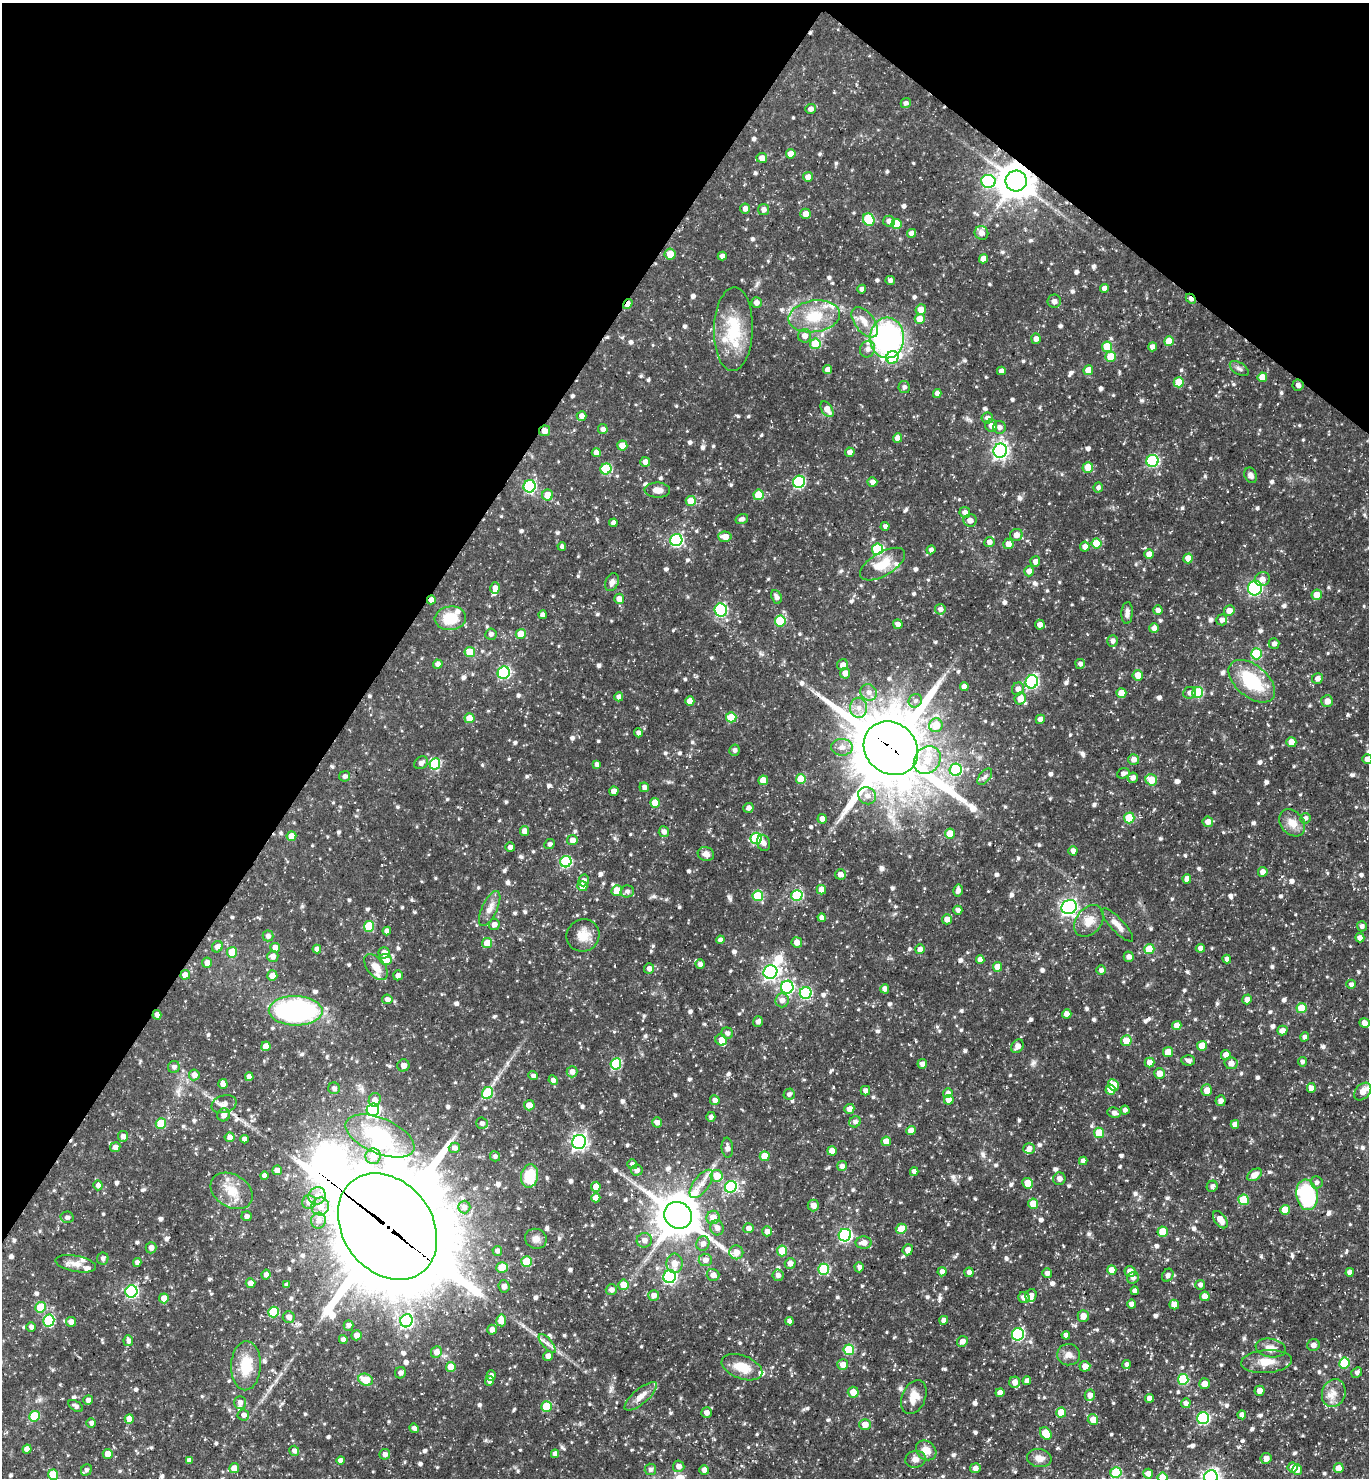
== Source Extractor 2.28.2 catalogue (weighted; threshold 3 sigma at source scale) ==
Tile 2 of 4 x 4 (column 2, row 1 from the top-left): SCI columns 1660-3026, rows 4431-5906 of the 5913 x 5908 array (HDU 1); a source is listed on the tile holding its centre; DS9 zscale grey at full resolution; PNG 1371 x 1480 px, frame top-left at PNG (2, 3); each listed source drawn as its Kron ellipse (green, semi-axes under 4 px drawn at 4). Shown black and unused: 31% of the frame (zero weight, under 3 of 5 exposures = <1% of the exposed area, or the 3 px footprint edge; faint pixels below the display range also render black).
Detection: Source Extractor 2.28.2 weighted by HDU 2 'WHT'; one run over the whole footprint, this tile lists its part. Background 0.0804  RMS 0.0049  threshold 0.0221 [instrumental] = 3 sigma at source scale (4.5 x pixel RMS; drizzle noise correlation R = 1.50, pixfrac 1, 0.05/0.05 arcsec/px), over >= 5 px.
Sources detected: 933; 3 inside a brighter object's white glare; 1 cosmic-ray / hot-pixel residue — neither listed nor drawn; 18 inside a brighter listed object's ellipse — not listed separately; of the other 911, all 500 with FLUX_AUTO >= 1.46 (the completeness limit of this list) listed and drawn (411 fainter detections not listed), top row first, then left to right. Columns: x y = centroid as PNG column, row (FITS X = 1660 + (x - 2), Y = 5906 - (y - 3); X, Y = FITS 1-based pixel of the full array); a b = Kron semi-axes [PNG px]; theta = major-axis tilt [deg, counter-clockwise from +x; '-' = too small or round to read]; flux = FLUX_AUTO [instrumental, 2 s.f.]
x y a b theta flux
906 103 5 4 - 1.7
810 109 5 4 - 2
791 154 5 4 - 5.4
762 158 5 5 - 3
808 177 5 5 - 2.8
988 181 7 6 - 48
1016 181 10 10 - 960
745 209 5 4 - 2.4
763 210 5 5 - 2.2
805 214 5 5 - 3.8
869 220 6 5 - 23
889 221 6 5 - 2.4
896 224 5 5 - 8.9
911 233 4 4 - 3.1
981 233 7 6 - 2.8
670 254 5 5 - 6.5
722 256 4 4 - 2
983 259 4 4 - 3.9
890 280 5 4 - 1.9
1105 288 4 4 - 2.6
862 289 4 4 - 1.7
1191 299 6 3 -44 3.3
1054 301 7 6 - 2.3
756 302 5 5 - 2.4
628 304 5 4 - 3.9
921 309 5 5 - 4.8
814 316 26 15 9 17
920 319 5 5 - 6.8
865 322 17 10 -53 5.9
733 329 42 19 88 23
805 336 7 6 - 2.7
887 338 20 17 -90 100
1036 339 5 5 - 2.5
1169 341 5 5 - 8.5
815 344 5 5 - 14
1107 347 5 5 - 11
1152 347 4 4 - 2.5
868 349 8 7 - 2.8
892 357 6 6 - 9.6
1111 357 5 5 - 10
1239 369 10 5 -32 1.5
828 370 4 4 - 3.3
1088 370 5 5 - 5.6
1001 371 4 4 - 2
1262 377 5 5 - 6.2
1179 382 5 5 - 9.6
1298 385 5 5 - 1.8
904 387 6 6 - 1.5
937 393 4 4 - 2.3
827 409 9 5 -55 4
582 416 5 4 - 2.7
987 418 6 5 - 2.8
991 425 6 6 - 3.1
999 427 6 6 - 2.1
603 429 5 5 - 1.9
545 431 5 5 - 3.3
897 438 5 4 - 2.9
622 446 5 5 - 5.9
1000 451 7 6 - 140
596 452 4 4 - 2.9
850 452 5 4 - 2.2
1152 461 6 6 - 49
645 462 5 5 - 2.9
1088 467 5 5 - 7.2
606 469 5 5 - 29
1251 475 8 6 -67 1.9
799 482 6 6 - 49
872 482 5 4 - 2.4
530 486 6 6 - 48
1098 488 5 4 - 1.5
657 490 13 7 -1 3.7
548 495 5 5 - 6.4
759 495 5 5 - 12
691 501 5 5 - 8.4
965 512 5 5 - 2.3
742 519 6 5 - 1.5
970 520 7 6 - 2.7
613 523 4 4 - 2.5
885 526 4 4 - 1.5
1016 535 6 6 - 2.9
725 537 6 5 - 4.7
676 540 6 6 - 58
989 542 5 5 - 2.3
1096 543 5 5 - 11
1008 544 5 5 - 3.3
562 546 4 4 - 1.5
1085 547 5 5 - 2.5
877 549 5 5 - 29
931 550 4 4 - 1.5
1149 554 5 4 - 3.7
1188 558 5 5 - 6.1
1035 562 5 5 - 2.5
883 564 25 11 30 10
1029 571 5 5 - 3
1262 579 7 7 - 2.8
612 582 9 6 68 2.1
495 588 6 5 - 3.1
1255 588 7 7 - 64
1317 595 5 5 - 6
776 597 7 5 -66 1.7
619 599 5 5 - 3.2
431 600 4 4 - 2.7
940 609 5 5 - 2.2
721 610 7 6 - 48
1158 610 5 4 - 2.4
1229 611 5 5 - 3.5
1127 613 11 5 86 2.3
543 615 4 4 - 2.1
450 618 16 12 6 13
1222 620 5 5 - 2.4
780 621 5 5 - 22
898 624 5 4 - 2.3
1040 625 5 5 - 2.5
1154 628 5 5 - 2.5
491 634 5 5 - 1.8
521 634 5 5 - 7.7
1113 641 6 5 - 1.9
1274 644 5 5 - 1.7
470 652 5 5 - 9.3
1256 654 5 5 - 27
438 664 5 4 - 2
1080 664 5 5 - 1.7
843 665 5 5 - 2.9
504 673 6 6 - 47
845 673 5 5 - 3.7
1138 675 5 5 - 5.1
1318 678 6 5 - 2.2
1252 681 27 16 -40 27
1032 682 7 6 - 64
964 687 4 4 - 3
1018 689 6 6 - 2.5
869 692 8 7 - 2.7
1198 692 5 5 - 27
1121 693 5 5 - 6.2
1189 693 6 6 - 1.9
619 697 4 4 - 2.3
1020 699 6 5 - 4.7
690 701 5 4 - 4.6
915 701 7 6 - 1.7
1327 701 6 6 - 3.2
859 708 10 8 88 3.9
731 717 5 5 - 12
470 718 5 5 - 7.4
1040 719 5 4 - 2.9
936 725 7 6 - 9.2
638 733 4 4 - 2
1291 742 5 5 - 4.4
842 747 11 8 -2 3.2
891 748 29 25 -42 4300
734 750 6 5 - 1.7
1134 759 5 5 - 3
1367 759 5 5 - 2.8
927 760 15 12 53 11
421 763 7 6 - 2
435 764 5 5 - 26
597 764 4 4 - 1.6
956 770 6 6 - 36
1123 773 6 5 - 1.5
345 776 5 5 - 1.7
985 777 9 5 51 1.5
1133 778 5 5 - 2.2
801 779 5 5 - 9.3
763 780 5 4 - 5.9
1151 780 6 5 - 8
644 787 5 5 - 1.7
614 791 4 4 - 3.9
867 796 9 8 - 3.2
655 803 5 5 - 8.6
748 808 5 5 - 1.9
1129 818 5 5 - 15
1305 818 5 5 - 1.5
822 819 5 4 - 2.8
1208 822 5 5 - 3.2
1292 823 15 11 -49 5.5
525 831 5 4 - 4
664 832 5 5 - 2.1
950 834 5 5 - 7.4
291 836 5 5 - 6.7
756 838 5 5 - 34
572 840 5 5 - 2.9
763 843 8 6 -73 1.8
550 844 5 4 - 1.5
510 847 5 4 - 1.6
1073 851 4 4 - 2.4
706 854 8 7 - 2.8
566 862 6 5 - 37
1263 872 5 5 - 2.6
840 874 5 5 - 3
1187 879 5 4 - 2.6
584 880 6 5 - 2
582 886 5 5 - 4.5
821 890 5 4 - 4.3
958 890 6 5 - 1.9
617 891 5 5 - 7.4
627 891 7 6 - 1.7
797 895 5 5 - 32
758 896 5 5 - 18
1069 907 8 7 - 140
490 908 19 7 64 4.2
958 910 4 4 - 1.5
822 918 4 4 - 2.5
947 919 5 5 - 3.1
1089 921 17 12 51 6.4
494 924 6 5 - 2.3
1117 925 22 6 -47 3.9
369 926 5 5 - 19
1362 926 5 5 - 1.5
387 931 4 4 - 2.4
583 935 17 16 - 7.3
268 936 5 5 - 1.8
1360 938 4 4 - 2.3
720 940 4 4 - 2
797 942 5 5 - 3.6
487 943 5 5 - 8.3
217 947 6 5 - 2.7
275 948 5 5 - 3
1200 948 4 4 - 2.3
317 949 4 4 - 2.6
920 949 5 4 - 2.8
1149 949 5 5 - 11
232 952 5 5 - 11
384 953 6 5 - 3.1
273 956 5 5 - 2.6
1129 957 5 5 - 2
386 959 6 5 - 7.6
1227 959 4 4 - 1.9
980 960 4 4 - 2.7
207 963 5 5 - 2.6
700 964 4 4 - 2
376 967 15 8 -51 6.2
997 967 5 4 - 5
649 969 5 5 - 2.1
1101 970 5 5 - 1.5
770 972 7 6 - 120
185 975 5 4 - 4.1
398 975 5 4 - 2.3
272 976 5 5 - 3.3
1351 984 5 4 - 1.5
787 987 6 6 - 58
885 989 4 4 - 2.4
806 993 6 5 - 42
387 999 5 5 - 2.5
1247 999 5 4 - 2.8
782 1000 7 7 - 3.1
1302 1008 5 5 - 12
296 1011 27 14 -1 94
1067 1014 5 4 - 2.8
157 1015 5 4 - 2.2
758 1022 5 4 - 2
1364 1023 5 4 - 2.9
1177 1025 5 4 - 4.7
1282 1030 5 5 - 2.8
727 1033 6 5 - 1.7
1305 1037 4 4 - 1.8
721 1040 6 5 - 4.5
1126 1041 5 5 - 7.6
266 1046 5 4 - 4.9
1017 1046 7 5 57 2.7
1202 1046 5 5 - 8.9
1168 1052 5 5 - 5.2
1226 1055 5 5 - 3.4
1188 1060 7 5 -3 1.6
1302 1062 5 4 - 1.5
1150 1063 5 5 - 4.3
1231 1063 6 6 - 2.7
616 1064 5 5 - 29
922 1064 5 4 - 2.3
403 1065 6 6 - 2.6
174 1067 6 6 - 1.7
572 1072 6 5 - 2.8
1159 1073 5 5 - 4.2
194 1075 5 5 - 2.6
533 1076 5 4 - 1.6
249 1077 4 4 - 2.6
553 1080 5 4 - 2.2
223 1084 5 4 - 3.1
1113 1085 6 5 - 7.1
334 1088 6 5 - 1.8
1311 1088 5 4 - 3.5
1111 1090 5 5 - 4.6
1207 1090 6 5 - 4
865 1091 5 4 - 2.2
1363 1092 10 7 47 4.1
488 1093 6 5 - 26
948 1093 5 4 - 1.8
789 1094 5 5 - 1.5
375 1100 7 6 - 3.5
715 1100 5 5 - 2.7
949 1100 5 4 - 4.8
1220 1101 5 5 - 2.1
224 1104 13 8 17 3.3
529 1105 5 5 - 3.9
849 1109 5 5 - 3
373 1110 6 6 - 63
1125 1110 4 4 - 1.6
1114 1113 7 5 -10 1.7
224 1115 6 6 - 3.3
711 1117 5 4 - 1.6
657 1122 5 4 - 2.4
855 1122 6 5 - 1.9
161 1123 5 5 - 14
482 1123 6 5 - 1.7
1235 1124 4 4 - 2.7
911 1131 5 4 - 4.2
1099 1133 5 5 - 11
123 1136 5 5 - 2.5
380 1136 36 17 -23 32
229 1137 5 5 - 2.5
245 1139 4 4 - 2.3
886 1141 4 4 - 5.2
579 1142 7 6 - 140
115 1147 5 5 - 2.5
454 1148 5 5 - 2.1
727 1148 10 5 -85 2.1
1029 1148 6 5 - 2.2
832 1151 5 4 - 4.9
373 1156 8 7 - 6.5
495 1156 5 5 - 1.5
765 1156 5 5 - 8.6
1083 1161 4 4 - 2.1
632 1164 5 5 - 1.8
842 1166 5 5 - 2
277 1170 5 5 - 3.4
637 1170 6 5 - 2.1
914 1172 4 4 - 2.2
1254 1175 8 5 34 4.1
264 1176 4 4 - 2.2
530 1176 12 8 81 15
717 1176 6 6 - 8.6
1059 1179 6 6 - 2.2
1317 1182 6 6 - 1.6
1027 1183 5 5 - 7.5
701 1184 16 7 54 4.7
98 1185 5 4 - 2.4
1212 1186 6 5 - 1.6
596 1187 5 5 - 4.4
731 1187 6 5 - 43
232 1191 22 16 -31 10
1307 1195 15 10 -80 39
317 1196 9 8 - 3.9
596 1198 5 4 - 3.7
1243 1200 5 5 - 15
309 1202 7 7 - 3.8
1033 1204 5 5 - 6.6
813 1205 6 5 - 2.9
320 1206 9 8 - 4.7
464 1207 6 6 - 1.9
1285 1210 5 5 - 6.6
678 1215 14 13 - 1500
246 1216 5 5 - 1.6
67 1217 6 6 - 1.5
713 1217 7 6 - 4.6
1220 1220 10 5 -56 5.7
318 1221 8 7 - 2.6
387 1227 57 44 -53 9500
717 1228 7 6 - 2.8
749 1228 5 5 - 2.6
901 1229 5 5 - 7
767 1231 5 5 - 2.4
1163 1232 5 5 - 10
845 1235 6 6 - 72
536 1239 11 10 - 2.7
644 1240 7 7 - 2.6
703 1243 7 6 - 2.5
864 1243 8 6 3 3.4
151 1248 6 5 - 2
908 1250 5 5 - 2.8
497 1251 5 4 - 1.7
782 1251 5 5 - 13
736 1252 7 7 - 4.2
103 1259 6 5 - 1.5
705 1260 6 6 - 2.8
526 1261 5 5 - 16
137 1263 4 4 - 2.3
674 1263 10 8 86 4.6
790 1263 5 5 - 3
76 1264 20 8 -10 4.1
502 1267 6 5 - 8.7
859 1267 5 4 - 1.9
824 1269 5 5 - 33
1112 1270 5 4 - 5.2
942 1272 4 4 - 2.4
969 1272 4 4 - 1.8
1130 1272 5 5 - 3.7
1350 1272 4 4 - 2.8
1047 1273 5 5 - 2.3
266 1275 5 4 - 2.3
713 1275 6 6 - 2.9
778 1275 5 5 - 2.2
1168 1275 7 5 63 1.7
670 1277 6 6 - 74
1133 1278 6 5 - 1.6
251 1283 5 5 - 3.6
287 1285 4 4 - 1.6
623 1285 5 5 - 6.9
1200 1285 5 5 - 1.7
504 1286 6 5 - 2.2
611 1290 5 5 - 2.4
131 1291 6 6 - 62
1135 1291 4 4 - 1.7
654 1295 5 5 - 2.9
1031 1295 6 5 - 2.3
1205 1296 5 4 - 4.6
164 1298 5 5 - 4.8
1024 1298 6 5 - 3.1
1132 1304 4 4 - 2.7
1174 1304 5 4 - 5.1
41 1307 5 5 - 15
273 1312 5 5 - 23
1083 1316 6 5 - 3.2
289 1317 6 6 - 2.7
49 1320 6 5 - 35
501 1320 6 5 - 6
944 1320 4 4 - 2.1
406 1321 7 6 - 50
790 1321 4 4 - 2.5
71 1322 5 5 - 2.7
349 1325 5 5 - 1.7
31 1327 5 4 - 1.7
492 1330 5 4 - 2.8
1018 1334 6 6 - 54
356 1335 5 5 - 2.7
1066 1335 4 4 - 2.6
343 1339 4 4 - 1.7
128 1341 5 4 - 2
962 1341 6 5 - 2.6
547 1343 12 5 -49 2.1
1313 1345 6 5 - 2
1271 1348 15 9 -10 4.2
849 1350 5 5 - 24
436 1352 6 5 - 3.3
1069 1355 11 10 - 3.2
548 1356 5 4 - 2.5
1266 1362 25 11 4 7.4
1344 1363 5 5 - 23
1126 1364 4 4 - 1.5
843 1365 5 5 - 4.1
246 1366 24 15 87 14
1085 1366 5 5 - 3.4
451 1367 5 5 - 7.8
742 1367 21 11 -21 10
1357 1372 6 5 - 1.5
400 1373 6 5 - 1.8
491 1375 5 4 - 1.6
1183 1379 5 5 - 29
366 1380 7 6 - 9.1
490 1381 5 4 - 2.3
1027 1381 4 4 - 2.4
1015 1382 5 5 - 3.2
1204 1384 5 5 - 3.6
1260 1391 5 5 - 3
853 1392 5 5 - 5
1000 1393 4 4 - 3.3
1334 1393 14 11 72 4.9
1090 1395 5 5 - 2.5
641 1396 20 7 40 4.2
914 1397 18 11 67 6.6
1150 1398 4 4 - 2.9
88 1400 5 4 - 2.2
240 1402 6 6 - 2.1
1186 1403 5 5 - 2.1
76 1406 8 5 -32 1.5
547 1407 5 5 - 18
1061 1412 5 5 - 9.8
706 1413 5 5 - 2.4
243 1415 6 5 - 2.1
1242 1415 4 4 - 2.4
34 1416 5 5 - 16
1203 1418 6 6 - 54
129 1419 5 4 - 5.2
1093 1420 5 5 - 4.9
91 1423 5 5 - 1.7
865 1425 6 5 - 4.5
414 1428 5 4 - 1.8
1046 1433 6 5 - 9.2
27 1449 4 4 - 3.4
926 1450 11 9 -39 5
294 1451 5 5 - 1.8
108 1454 5 5 - 5.7
385 1454 5 5 - 2
555 1454 4 4 - 2.5
1039 1458 12 9 -10 3.7
1266 1458 5 5 - 2.9
915 1459 10 8 11 2.4
189 1460 4 4 - 1.8
340 1460 4 4 - 2.3
679 1466 6 5 - 2.3
1293 1467 5 5 - 3
234 1468 5 5 - 4.3
975 1468 5 5 - 2.3
1339 1468 5 5 - 4.6
650 1469 6 6 - 1.5
1297 1469 5 5 - 3.9
86 1470 6 5 - 1.6
704 1470 5 5 - 2.5
1116 1473 5 5 - 22
1148 1474 5 5 - 3.2
53 1475 5 5 - 12
1211 1477 7 6 - 150
1163 1478 5 5 - 11
Overlapping masked pixels (flux is a lower limit): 9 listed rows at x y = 1016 181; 1191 299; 628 304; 1298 385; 545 431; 431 600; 891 748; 157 1015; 387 1227
Isophote crosses this tile's border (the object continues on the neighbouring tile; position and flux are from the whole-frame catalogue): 3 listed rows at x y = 1367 759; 1211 1477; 1163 1478